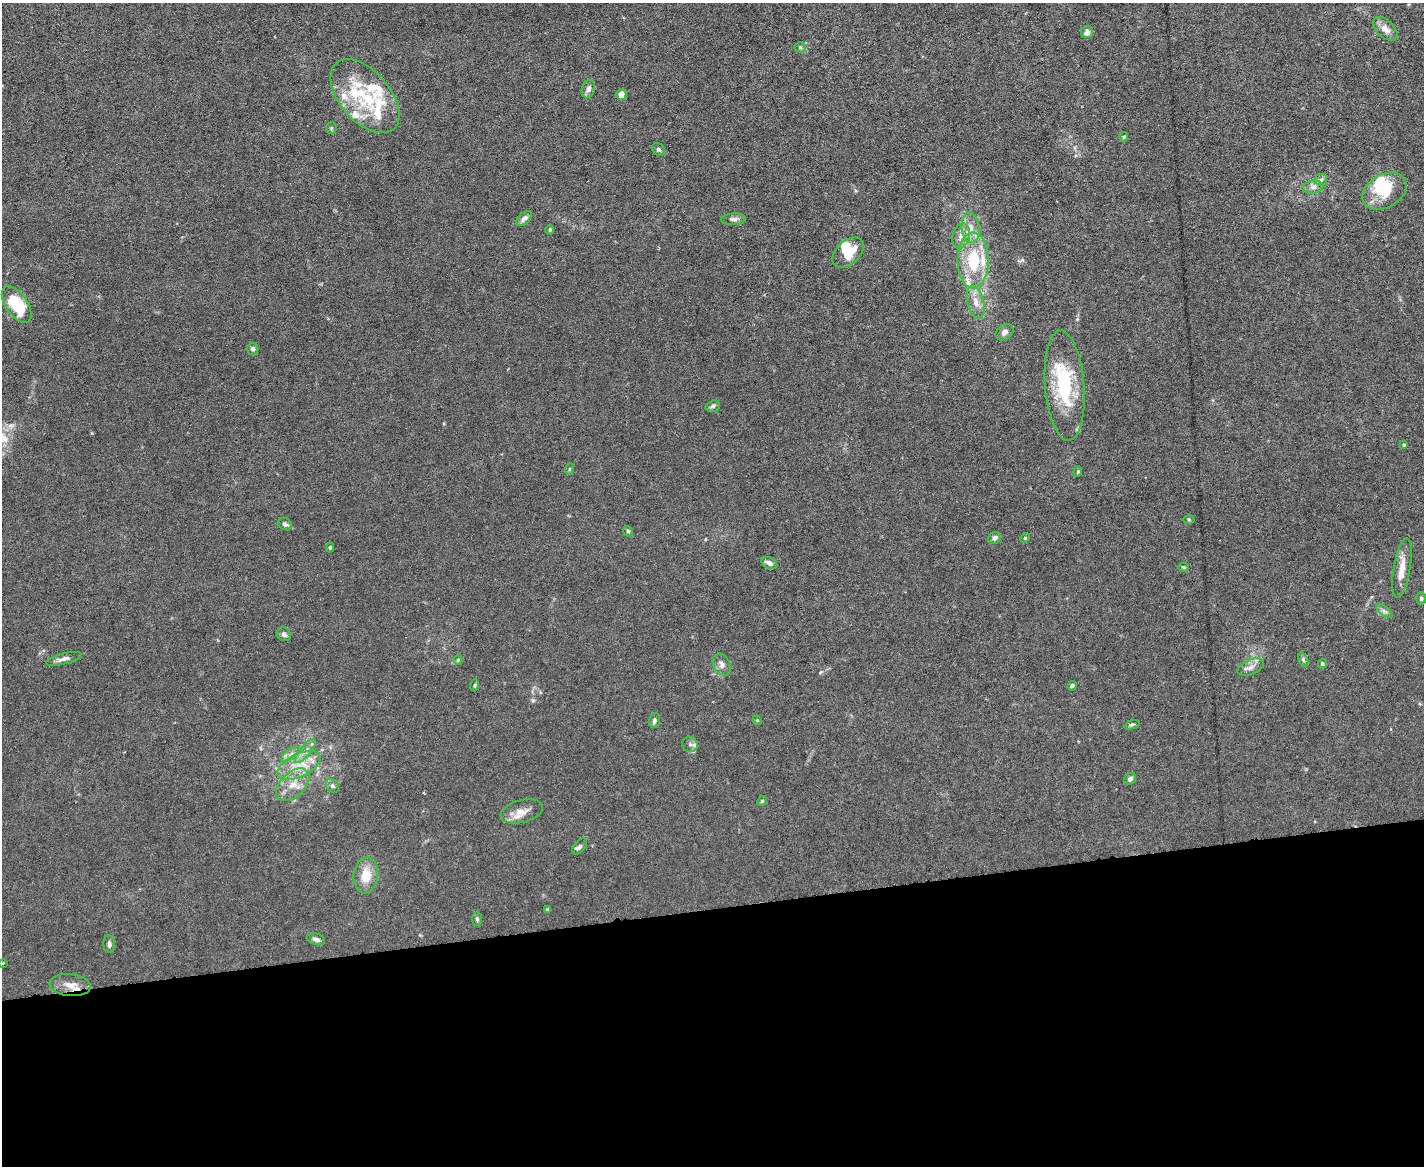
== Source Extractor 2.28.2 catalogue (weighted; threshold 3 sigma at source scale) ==
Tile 11 of 3 x 4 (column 2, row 4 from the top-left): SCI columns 1660-3081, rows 1-1164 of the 4630 x 4656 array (HDU 1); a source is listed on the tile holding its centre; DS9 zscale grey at full resolution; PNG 1426 x 1168 px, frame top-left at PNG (2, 3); each listed source drawn as its Kron ellipse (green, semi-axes under 4 px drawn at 4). Shown black and unused: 22% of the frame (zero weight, under 3 of 6 exposures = <1% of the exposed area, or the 3 px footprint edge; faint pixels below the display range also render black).
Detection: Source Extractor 2.28.2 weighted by HDU 2 'WHT'; one run over the whole footprint, this tile lists its part. Background 0.0197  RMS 0.0027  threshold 0.0112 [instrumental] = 3 sigma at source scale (4.09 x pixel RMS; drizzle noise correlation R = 1.36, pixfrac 0.8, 0.05/0.05 arcsec/px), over >= 5 px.
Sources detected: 83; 1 inside a brighter object's white glare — neither listed nor drawn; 14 inside a brighter listed object's ellipse — not listed separately; the other 68 listed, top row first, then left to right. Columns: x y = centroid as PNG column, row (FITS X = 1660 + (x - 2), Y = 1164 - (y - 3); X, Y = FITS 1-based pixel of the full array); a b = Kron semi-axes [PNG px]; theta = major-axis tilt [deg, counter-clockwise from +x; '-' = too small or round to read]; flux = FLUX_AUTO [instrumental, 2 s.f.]
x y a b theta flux
1385 29 15 8 -43 2.2
1087 32 6 6 - 1.3
800 47 5 5 - 0.45
588 89 9 6 75 1.1
621 94 5 5 - 1.8
365 96 44 25 -49 16
331 128 5 5 - 0.38
1124 137 4 4 - 0.29
658 149 7 5 -43 0.56
1321 180 6 5 - 0.55
1313 187 10 6 8 1.1
1384 191 23 16 30 8.1
524 219 9 5 42 1.2
733 219 12 5 3 1
970 228 15 9 -86 2.7
550 230 5 4 - 0.41
961 236 13 8 75 2
848 253 18 11 43 5.8
973 260 28 15 90 13
976 302 17 8 -75 2.5
17 304 21 11 -55 11
1005 332 10 7 36 1.2
253 349 6 5 - 0.76
1065 386 55 19 -85 19
713 406 7 5 17 0.53
1404 445 4 3 - 0.25
569 469 6 3 71 0.3
1078 472 5 4 - 0.35
1189 520 5 3 - 0.28
285 524 7 5 -25 0.75
628 531 6 4 -47 0.32
994 538 6 6 - 0.84
1025 538 5 3 - 0.25
330 548 4 3 - 0.38
769 563 9 5 -26 1.4
1183 567 5 4 - 0.32
1402 568 30 8 80 3.6
1421 599 6 5 - 0.48
1384 611 9 4 -36 0.75
284 634 7 6 - 1
64 659 18 5 14 1.2
458 660 4 4 - 0.28
1303 660 7 4 -71 0.45
722 664 11 8 -61 1.3
1322 664 4 4 - 0.35
1251 667 14 7 24 1.5
475 685 6 3 71 0.32
1072 686 5 4 - 0.48
654 720 8 5 73 0.71
757 720 5 4 - 0.25
1132 725 8 4 18 0.42
690 744 8 7 - 0.93
305 751 14 5 50 1.5
291 754 10 5 36 1.1
299 766 23 11 26 5.7
1130 779 6 5 - 0.84
293 785 20 12 44 4.2
332 786 7 6 - 0.62
762 801 5 4 - 0.31
522 811 22 11 14 3
580 846 9 5 52 0.67
366 875 18 12 84 4.7
547 909 3 3 - 0.32
477 919 7 5 -89 0.49
316 939 9 5 -18 0.97
109 944 9 6 -90 0.8
3 963 4 3 - 0.26
70 985 20 11 -6 3
Overlapping masked pixels (flux is a lower limit): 1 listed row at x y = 70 985